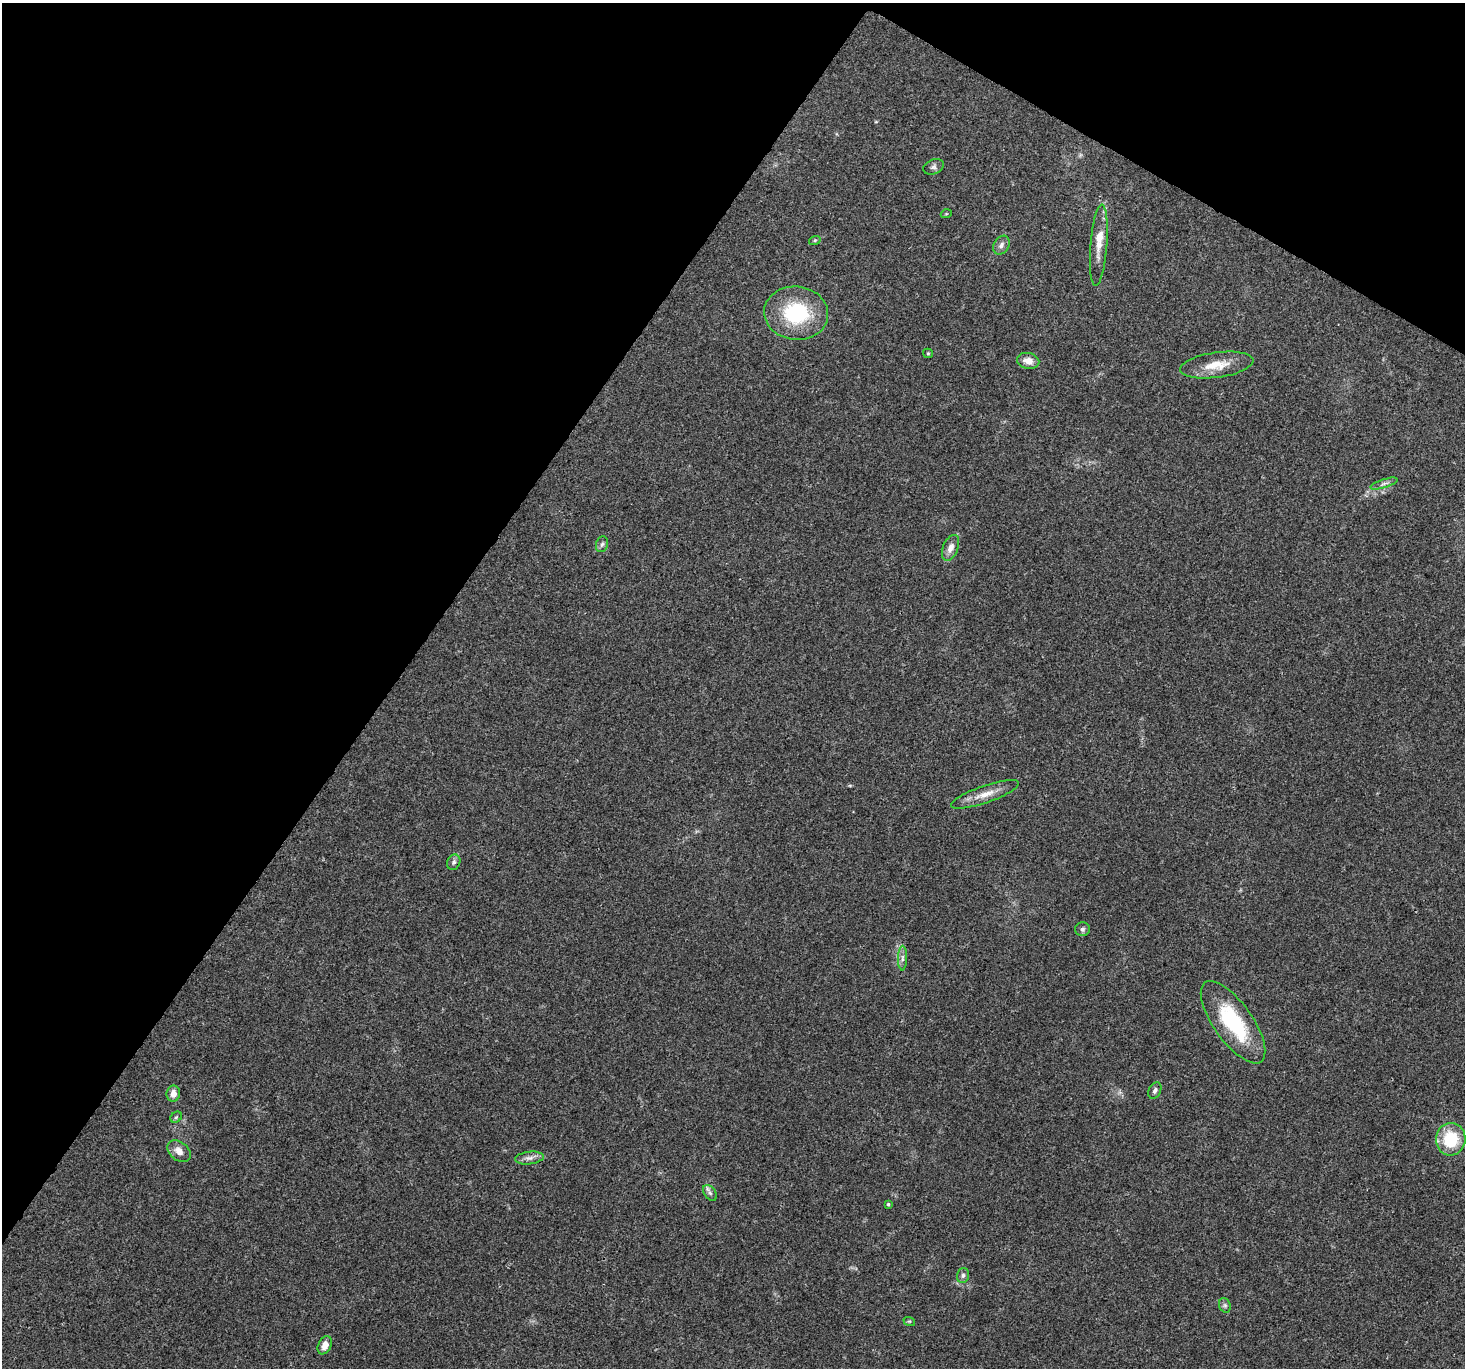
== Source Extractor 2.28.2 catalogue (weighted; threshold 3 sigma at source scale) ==
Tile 2 of 4 x 4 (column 2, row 1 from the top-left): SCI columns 1496-2958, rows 4335-5700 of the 5924 x 6005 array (HDU 1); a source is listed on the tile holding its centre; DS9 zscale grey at full resolution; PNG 1467 x 1370 px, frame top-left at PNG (2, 3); each listed source drawn as its Kron ellipse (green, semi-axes under 4 px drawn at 4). Shown black and unused: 32% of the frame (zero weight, under 3 of 4 exposures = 5% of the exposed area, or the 3 px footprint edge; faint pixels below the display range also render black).
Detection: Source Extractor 2.28.2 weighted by HDU 2 'WHT'; one run over the whole footprint, this tile lists its part. Background 0.0555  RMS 0.0041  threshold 0.0184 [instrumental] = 3 sigma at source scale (4.5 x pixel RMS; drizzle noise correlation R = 1.50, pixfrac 1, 0.0396/0.0396 arcsec/px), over >= 5 px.
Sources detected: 30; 1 inside a brighter listed object's ellipse — not listed separately; the other 29 listed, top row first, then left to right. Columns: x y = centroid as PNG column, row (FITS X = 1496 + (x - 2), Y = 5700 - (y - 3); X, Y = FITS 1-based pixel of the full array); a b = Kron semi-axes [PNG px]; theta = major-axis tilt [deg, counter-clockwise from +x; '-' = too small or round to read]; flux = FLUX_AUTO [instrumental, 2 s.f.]
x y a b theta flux
933 167 11 7 23 1.3
946 214 5 3 - 0.34
815 240 6 4 19 0.49
1001 245 10 7 57 1.7
1099 245 41 8 85 6
796 313 32 26 -6 31
928 353 5 4 - 0.5
1028 361 11 7 -12 3.9
1217 365 37 12 8 8.8
1384 484 14 4 17 1.5
602 544 8 6 72 1.1
950 548 13 7 67 2.9
985 794 36 8 19 6
454 862 8 6 65 1.1
1082 929 7 7 - 0.99
902 958 12 4 90 1.5
1233 1022 48 19 -55 31
1155 1090 9 6 63 1.2
173 1094 8 6 82 2.9
176 1117 6 5 - 0.67
1451 1139 16 15 - 17
179 1151 13 9 -40 3.5
529 1158 14 6 7 2.1
710 1193 9 5 -57 1.2
888 1204 3 3 - 0.49
963 1275 7 6 - 1.1
1225 1305 7 5 -69 0.93
909 1321 6 3 -17 0.45
325 1345 9 6 65 3.1